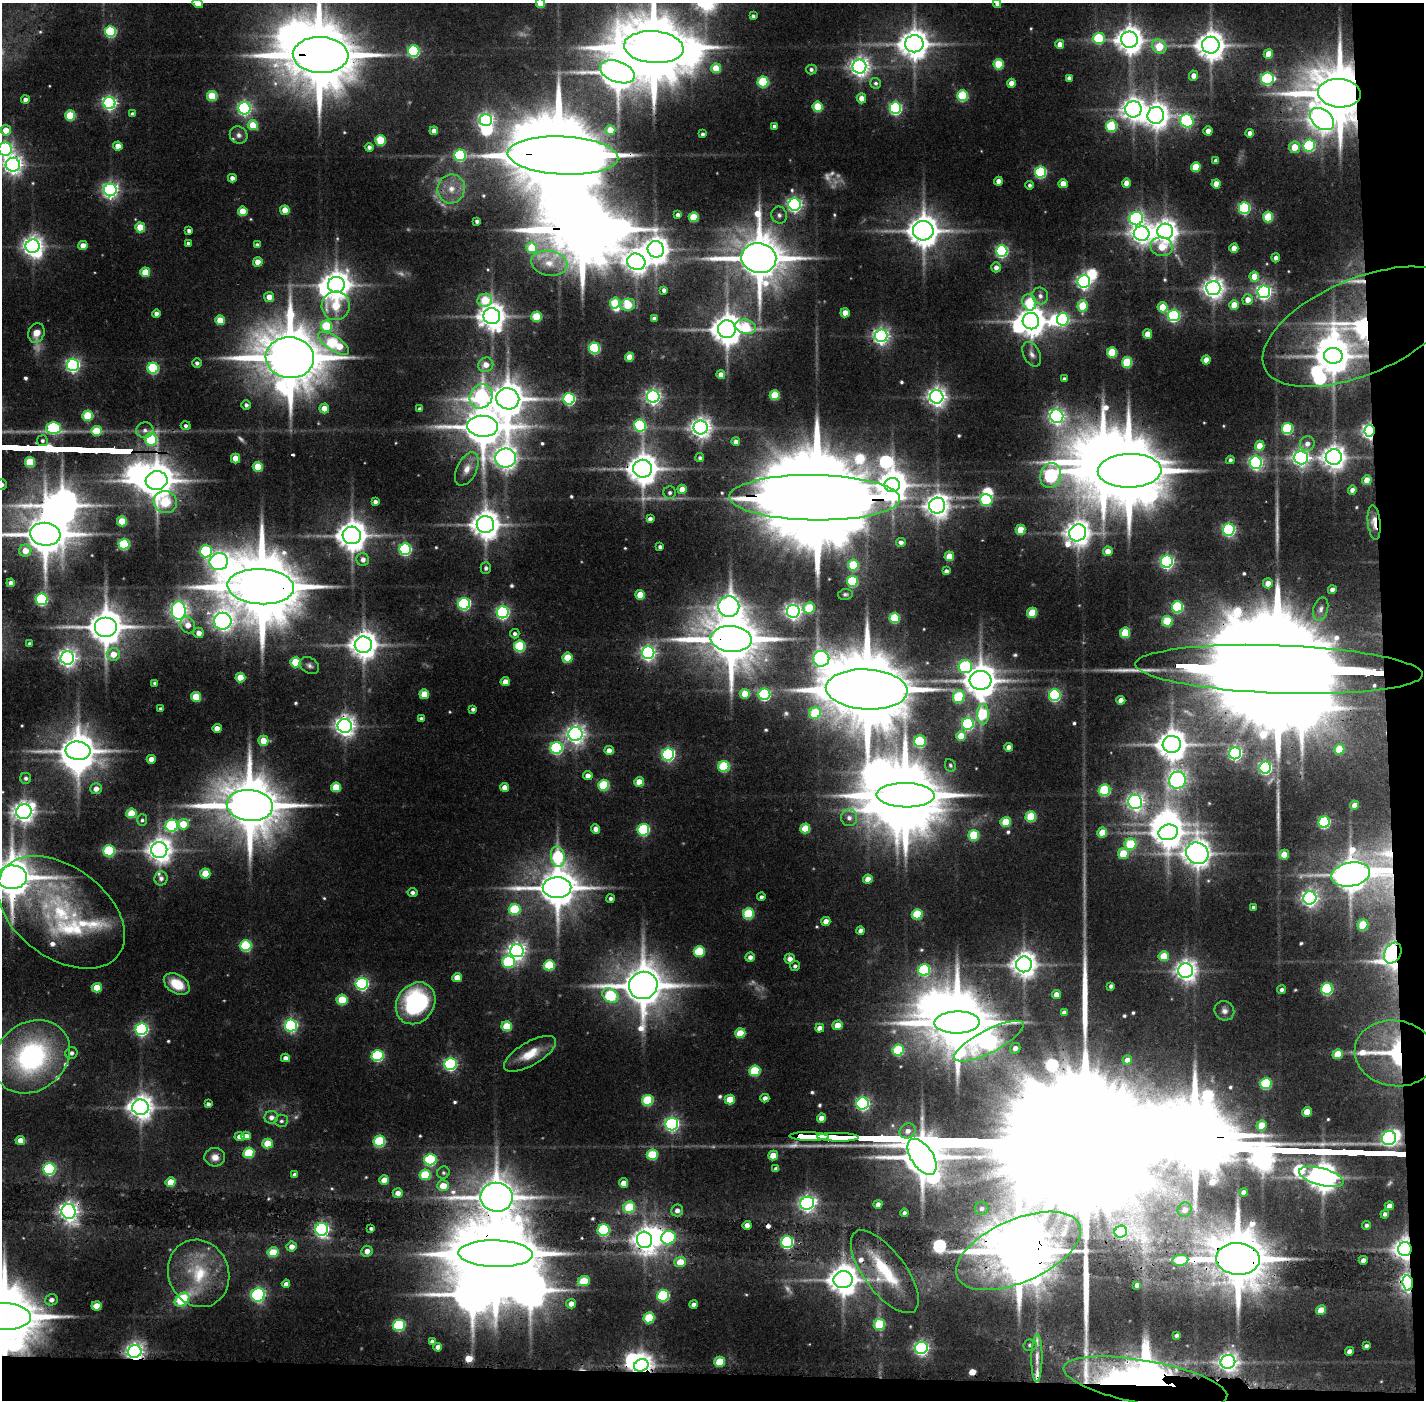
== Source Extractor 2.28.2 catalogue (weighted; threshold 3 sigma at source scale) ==
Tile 9 of 3 x 3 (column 3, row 3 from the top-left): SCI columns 2845-4266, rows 33-1430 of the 4267 x 4257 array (HDU 1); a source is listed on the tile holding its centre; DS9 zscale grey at full resolution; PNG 1426 x 1402 px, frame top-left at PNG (2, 3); each listed source drawn as its Kron ellipse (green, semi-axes under 4 px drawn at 4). Shown black and unused: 5% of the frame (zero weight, under 2 of 3 exposures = <1% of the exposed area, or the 3 px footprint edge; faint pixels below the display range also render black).
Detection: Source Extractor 2.28.2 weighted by HDU 2 'WHT'; one run over the whole footprint, this tile lists its part. Background 0.124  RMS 0.0088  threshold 0.0398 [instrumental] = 3 sigma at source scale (4.5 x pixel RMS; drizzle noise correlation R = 1.50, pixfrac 1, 0.05/0.05 arcsec/px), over >= 5 px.
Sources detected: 616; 12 too faint to see at this stretch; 37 inside a brighter object's white glare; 3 cosmic-ray / hot-pixel residue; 2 long thin detections or spike segments (spike, bleed or trail) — neither listed nor drawn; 14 inside a brighter listed object's ellipse — not listed separately; of the other 548, all 500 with FLUX_AUTO >= 1.92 (the completeness limit of this list) listed and drawn (48 fainter detections not listed), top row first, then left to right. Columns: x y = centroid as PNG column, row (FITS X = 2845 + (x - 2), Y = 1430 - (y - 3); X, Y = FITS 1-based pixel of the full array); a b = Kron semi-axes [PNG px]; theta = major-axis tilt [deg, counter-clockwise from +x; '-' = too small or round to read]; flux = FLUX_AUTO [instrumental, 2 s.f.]
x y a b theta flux
198 3 5 4 - 13
540 3 5 4 - 24
997 3 4 4 - 4.5
753 16 4 4 - 2.6
110 32 5 5 - 94
1099 38 6 5 - 68
1129 40 8 8 - 1300
914 44 9 8 - 1600
1060 44 4 4 - 8.6
1211 45 9 8 - 1600
1159 46 8 6 -47 31
654 47 30 16 -5 11000
414 51 6 5 - 130
1268 54 5 4 - 19
321 55 28 18 -2 9900
998 64 5 5 - 50
859 67 7 7 - 570
716 68 5 5 - 27
811 69 5 5 - 2.8
617 72 18 10 -20 2700
1193 76 5 4 - 7.8
1069 78 4 4 - 4
1267 79 6 6 - 140
763 82 5 5 - 68
876 83 6 5 - 2.6
1011 83 4 4 - 10
1339 93 21 14 -5 7300
212 96 5 5 - 42
962 96 5 5 - 73
861 98 5 4 - 9
25 100 4 4 - 5.3
109 103 6 6 - 250
817 107 5 5 - 39
244 108 6 6 - 230
895 108 6 6 - 180
1133 109 8 8 - 870
133 114 4 4 - 3.2
70 115 5 5 - 49
1156 115 8 8 - 1100
1322 119 14 9 -38 870
486 120 6 6 - 310
1187 121 7 6 - 160
253 125 5 5 - 29
1111 126 5 5 - 74
774 127 4 4 - 3.8
6 130 5 5 - 14
610 130 5 5 - 16
434 131 4 4 - 7.1
1208 131 4 4 - 7.8
1250 133 4 4 - 6.1
703 134 4 3 - 2.7
239 135 9 8 - 4.7
380 140 5 5 - 50
1309 145 6 6 - 130
118 146 4 4 - 11
369 147 4 4 - 3.7
1294 147 6 5 - 21
5 149 7 6 - 230
460 155 6 5 - 100
563 155 55 19 -3 24000
1216 161 4 4 - 4.9
13 165 7 7 - 570
1196 167 5 5 - 33
1041 172 6 5 - 130
232 178 4 4 - 5.5
998 181 4 4 - 6.6
1126 183 4 4 - 10
1063 184 4 4 - 14
1216 184 4 4 - 14
1030 185 4 4 - 2.4
451 189 14 13 - 16
110 190 6 6 - 360
794 205 6 6 - 300
1244 208 6 5 - 150
285 210 5 4 - 16
243 211 5 4 - 24
678 215 4 4 - 4.1
779 215 8 8 - 3.9
694 217 5 5 - 35
1268 217 5 5 - 49
1136 219 7 6 - 220
477 221 4 3 - 3.5
140 227 5 5 - 29
189 231 4 4 - 3.4
923 231 10 10 - 1900
1165 231 8 7 - 960
1142 234 8 7 - 660
188 243 4 4 - 2.5
257 245 4 4 - 3.4
33 246 7 6 - 650
83 246 4 4 - 11
1162 247 11 9 -11 24
532 248 5 5 - 36
1234 248 4 4 - 13
656 249 8 8 - 1100
1002 251 6 6 - 180
759 258 17 15 -9 4900
1276 258 4 4 - 4.4
258 262 5 4 - 14
636 262 9 8 - 950
549 263 18 12 -10 17
996 267 5 4 - 5.6
145 272 5 5 - 24
1254 277 5 5 - 20
1084 281 6 6 - 290
336 285 8 8 - 1300
1213 288 7 7 - 710
664 290 4 4 - 4.3
1264 292 6 6 - 330
1040 296 8 8 - 4.8
269 297 5 5 - 11
485 300 7 6 - 40
1248 300 5 5 - 9.3
1029 302 8 6 -70 45
615 303 5 5 - 51
628 305 8 6 12 44
1234 305 5 4 - 18
336 306 14 14 - 45
1083 306 6 5 - 36
1162 307 5 5 - 23
845 313 4 4 - 12
156 314 4 4 - 5.1
1174 315 6 6 - 170
492 316 8 8 - 1200
536 317 5 5 - 38
654 318 4 4 - 3
1063 319 6 6 - 140
220 320 5 5 - 22
1031 321 8 8 - 1500
326 326 6 5 - 52
745 327 11 7 -13 46
1360 327 104 48 23 270
727 329 9 9 - 1800
36 333 10 8 69 12
1148 334 4 4 - 13
881 336 6 6 - 400
334 343 18 7 -33 80
594 348 5 5 - 120
1112 352 5 5 - 47
1032 354 13 8 -64 5.3
1333 356 9 8 - 2000
630 357 4 4 - 18
290 358 24 20 -5 8300
1206 360 4 4 - 12
1127 362 5 5 - 58
197 363 4 4 - 3.1
73 365 6 6 - 260
486 365 8 7 - 11
153 368 5 5 - 99
721 375 4 4 - 9.2
1064 379 4 4 - 2.9
775 395 5 5 - 35
481 396 12 11 - 190
653 396 6 6 - 360
937 397 7 7 - 570
508 399 11 10 - 2400
569 399 6 5 - 150
246 405 5 4 - 3.1
324 408 5 5 - 13
420 409 4 4 - 3
88 416 5 5 - 47
1057 416 7 6 - 360
640 425 6 6 - 130
186 426 5 4 - 2.5
483 426 15 10 -4 3300
53 428 7 6 - 120
701 428 7 7 - 670
1287 429 6 5 - 92
145 430 8 8 - 4.4
96 431 5 5 - 33
1369 431 6 5 - 380
151 439 6 6 - 57
42 441 5 5 - 2.4
736 442 4 4 - 5
1307 444 7 7 - 6
1260 446 5 4 - 19
1334 457 8 8 - 930
506 458 10 9 - 780
700 458 4 4 - 2.2
1301 458 7 7 - 420
236 459 5 4 - 19
1230 460 4 4 - 3
30 462 5 5 - 45
1256 463 6 6 - 230
258 467 5 5 - 27
467 469 18 10 63 11
643 469 9 9 - 2000
1130 471 32 17 2 11000
1051 475 12 10 72 170
157 480 11 9 8 2600
1367 480 5 4 - 16
2 485 5 5 - 3.9
892 485 8 7 - 1600
682 489 4 4 - 14
1352 490 5 4 - 5
670 493 6 6 - 2.9
815 498 85 22 -1 40000
986 500 6 6 - 79
165 502 12 11 - 59
375 502 4 4 - 3.5
937 506 8 8 - 910
650 519 4 4 - 3.5
122 521 5 5 - 32
1374 523 17 6 -85 11
485 524 8 8 - 1500
1021 530 5 5 - 26
1229 530 6 6 - 200
1078 533 9 8 - 1100
45 534 15 11 -7 3600
352 535 9 9 - 1600
901 542 5 4 - 3.9
124 544 5 5 - 95
660 547 4 3 - 2.7
405 549 6 6 - 170
25 551 6 6 - 13
206 551 6 6 - 110
1108 551 5 4 - 9.7
949 556 5 4 - 21
363 559 6 6 - 5.6
219 562 9 8 - 420
1167 562 6 6 - 250
853 565 5 5 - 55
486 568 5 5 - 2.8
946 571 4 4 - 3.4
852 581 5 5 - 75
11 583 4 4 - 6.5
1268 583 5 5 - 11
261 587 33 17 -3 13000
1332 590 4 4 - 4.8
845 594 7 5 9 2
640 595 5 5 - 21
41 599 6 6 - 150
464 604 6 6 - 170
729 607 10 10 - 640
1178 607 6 5 - 96
809 608 6 5 - 46
1321 609 12 7 75 4.7
179 611 9 7 -87 490
793 611 6 6 - 420
503 612 6 6 - 220
1032 613 5 5 - 36
895 618 5 5 - 61
223 621 9 8 - 530
1167 621 5 5 - 47
188 625 9 7 -59 8.8
106 627 11 10 - 2600
199 633 5 5 - 7.4
1125 633 5 5 - 37
515 634 4 4 - 3.1
731 639 20 13 -4 6300
29 643 3 3 - 2
363 645 8 8 - 1300
520 646 5 5 - 78
648 653 6 6 - 320
113 654 6 6 - 12
67 658 7 7 - 470
567 658 5 5 - 31
821 659 8 8 - 290
296 662 5 5 - 41
309 665 10 7 -31 3.8
965 666 7 6 - 100
1279 669 144 24 -2 78000
240 678 5 5 - 23
980 680 11 9 4 2100
505 682 4 4 - 8
155 683 4 3 - 2.3
867 689 41 20 -3 16000
424 694 5 5 - 23
745 694 5 5 - 22
764 694 6 6 - 140
1055 695 6 6 - 160
196 697 5 5 - 34
959 697 6 5 - 66
1121 700 4 4 - 11
161 709 3 3 - 2.2
473 709 4 4 - 2.8
815 713 6 5 - 45
983 714 10 6 -88 64
421 719 4 3 - 2.8
968 724 6 6 - 150
345 726 7 7 - 690
217 728 4 4 - 9.2
575 734 7 7 - 530
961 736 5 5 - 20
263 741 5 5 - 18
920 741 6 6 - 100
1172 744 9 8 - 1600
1009 747 4 4 - 5.6
556 748 6 6 - 160
1339 749 5 5 - 28
609 750 5 4 - 7.3
78 751 12 9 -5 2300
1235 753 6 6 - 240
668 754 6 6 - 200
151 759 4 4 - 8.8
950 765 6 5 - 2
724 766 5 5 - 77
1265 768 6 6 - 210
588 776 5 4 - 7
26 778 5 5 - 3
1178 780 8 8 - 290
639 782 5 4 - 17
604 785 5 5 - 72
336 787 5 5 - 30
505 787 4 4 - 9.4
96 789 6 5 - 6.9
1104 790 6 5 - 85
906 795 29 12 -1 9700
1135 802 7 7 - 400
250 805 23 15 -5 7300
1355 805 4 4 - 8.9
24 812 8 7 - 740
131 813 5 5 - 37
1031 817 5 5 - 55
849 818 8 8 - 5.7
142 820 5 5 - 1.9
1006 822 5 5 - 37
1324 822 6 5 - 140
183 824 5 5 - 24
172 826 6 6 - 130
805 828 5 5 - 34
596 829 4 4 - 6.5
643 830 6 5 - 120
1102 832 5 5 - 19
1168 832 10 7 15 1400
974 835 5 5 - 56
1130 844 6 5 - 52
159 850 8 8 - 1000
109 851 6 5 - 88
1197 853 11 10 - 1300
1123 854 5 5 - 31
1284 855 5 5 - 17
558 857 10 7 -78 90
205 874 5 5 - 26
1351 874 20 12 11 2200
12 877 15 12 2 3600
161 878 7 6 - 3.5
868 879 5 4 - 12
557 888 14 10 1 3200
412 892 5 4 - 3.3
761 897 4 4 - 2.6
1310 898 7 6 - 400
611 899 4 4 - 2.8
1253 907 4 3 - 1.9
515 909 6 5 - 63
61 912 72 45 -36 150
748 914 5 5 - 70
917 914 5 5 - 53
826 921 4 4 - 7.4
1363 925 5 5 - 41
861 931 4 4 - 6
246 946 6 5 - 86
517 951 7 6 - 470
699 951 5 5 - 56
1393 953 11 8 62 420
1164 956 5 5 - 26
750 957 5 4 - 4.8
790 959 5 5 - 6.2
508 962 6 6 - 110
1024 964 8 8 - 1000
549 965 5 5 - 59
795 966 5 4 - 2.6
924 970 6 6 - 120
1186 971 7 7 - 680
457 977 5 4 - 14
177 984 14 9 -31 26
362 984 6 6 - 180
643 985 14 13 - 3800
1111 986 4 4 - 3.2
97 988 5 5 - 25
1327 989 6 5 - 120
1282 990 4 4 - 3.1
1056 994 4 4 - 8.6
610 995 8 6 -35 82
342 1000 5 5 - 38
416 1003 22 18 54 120
1224 1011 10 9 - 5
1064 1012 4 4 - 4.1
957 1022 22 11 1 7000
291 1025 6 6 - 210
838 1025 5 4 - 16
507 1026 5 5 - 34
820 1028 4 4 - 7.2
141 1029 6 6 - 220
740 1033 5 5 - 30
989 1041 38 11 27 360
1015 1048 5 5 - 5
898 1050 6 5 - 69
71 1053 6 5 - 3.4
1395 1053 40 33 -8 98
530 1054 29 11 30 21
1338 1054 5 5 - 24
377 1056 6 5 - 120
31 1057 41 34 39 190
285 1058 4 4 - 5.5
1127 1060 5 4 - 7.2
450 1064 6 6 - 200
755 1071 6 5 - 59
1266 1084 6 5 - 81
765 1098 4 4 - 4.6
730 1099 5 5 - 27
648 1100 6 5 - 65
863 1103 6 6 - 220
208 1104 4 4 - 3.1
140 1107 8 7 - 990
1307 1112 5 4 - 15
271 1117 7 6 - 5.2
821 1118 5 4 - 9.1
281 1121 6 6 - 2.6
672 1124 6 6 - 270
1261 1125 5 5 - 22
908 1131 8 7 - 6.3
240 1136 5 4 - 7
246 1136 5 4 - 7.7
809 1136 20 3 -1 2300
838 1137 21 3 -1 2500
1389 1138 7 6 - 260
20 1140 5 4 - 10
379 1141 6 5 - 82
267 1144 5 5 - 27
249 1153 5 5 - 56
652 1155 5 5 - 58
773 1156 5 5 - 19
215 1157 10 9 - 7.6
922 1157 20 11 -56 3600
430 1160 6 5 - 130
49 1169 6 6 - 140
776 1169 4 4 - 4.3
443 1173 6 6 - 2.1
295 1174 4 3 - 2.6
425 1175 6 5 - 50
1321 1177 23 8 -16 1500
384 1180 5 4 - 11
171 1182 5 5 - 19
623 1183 5 4 - 9.5
443 1186 6 5 - 16
1244 1192 4 4 - 5.3
398 1193 5 4 - 7.1
497 1197 16 14 -8 3200
807 1203 7 6 - 390
878 1204 4 4 - 5.5
1389 1206 4 4 - 6.5
629 1207 6 5 - 49
982 1208 7 6 - 3.1
677 1210 6 6 - 5.2
1185 1210 7 7 - 6.3
69 1211 7 7 - 640
904 1213 4 4 - 2.6
1385 1214 4 4 - 3.3
747 1225 4 4 - 5.5
1367 1225 4 4 - 2.8
371 1228 4 3 - 2.5
322 1229 6 6 - 300
604 1230 6 6 - 120
1121 1232 6 6 - 70
668 1238 7 6 - 120
644 1240 8 7 - 960
787 1242 6 6 - 200
292 1247 5 5 - 6.9
1405 1249 7 6 - 730
367 1251 6 5 - 6.9
1018 1251 66 31 24 10000
273 1252 5 5 - 33
495 1254 37 13 -2 14000
1238 1259 22 16 -5 7500
1180 1260 8 5 8 50
1363 1260 4 4 - 5.4
680 1262 5 5 - 19
885 1272 49 21 -53 56
199 1273 34 30 -68 60
843 1280 9 8 - 1600
584 1281 6 5 - 37
1408 1283 7 5 -83 360
286 1284 4 4 - 4.8
1137 1285 4 4 - 3.8
258 1295 7 6 - 190
663 1296 6 6 - 110
51 1300 6 5 - 4.8
182 1300 8 6 40 81
571 1304 5 4 - 7.2
694 1304 4 4 - 4.3
97 1306 5 4 - 20
1321 1310 5 4 - 18
5 1317 26 13 -2 8900
649 1318 5 5 - 55
399 1325 6 5 - 120
879 1325 6 5 - 53
1177 1335 4 4 - 3.1
432 1341 4 4 - 2.6
1030 1345 6 5 - 2.5
1366 1346 4 4 - 3
438 1347 4 4 - 6
921 1348 6 6 - 300
135 1351 7 6 - 490
1349 1351 4 4 - 5.7
1037 1358 24 5 89 7.7
720 1362 5 5 - 37
1228 1362 7 7 - 520
641 1365 7 6 - 830
1145 1382 83 21 -10 290
Overlapping masked pixels (flux is a lower limit): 35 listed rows (the first 20) at x y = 321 55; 1339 93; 563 155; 1360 327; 483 426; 1369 431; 643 469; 157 480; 815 498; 1374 523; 261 587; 731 639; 1279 669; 867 689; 78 751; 250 805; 1197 853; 1351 874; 1393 953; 1395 1053
Isophote crosses this tile's border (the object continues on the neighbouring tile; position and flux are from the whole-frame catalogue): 12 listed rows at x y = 198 3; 540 3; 997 3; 654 47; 321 55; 5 149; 13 165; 2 485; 45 534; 24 812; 12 877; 5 1317